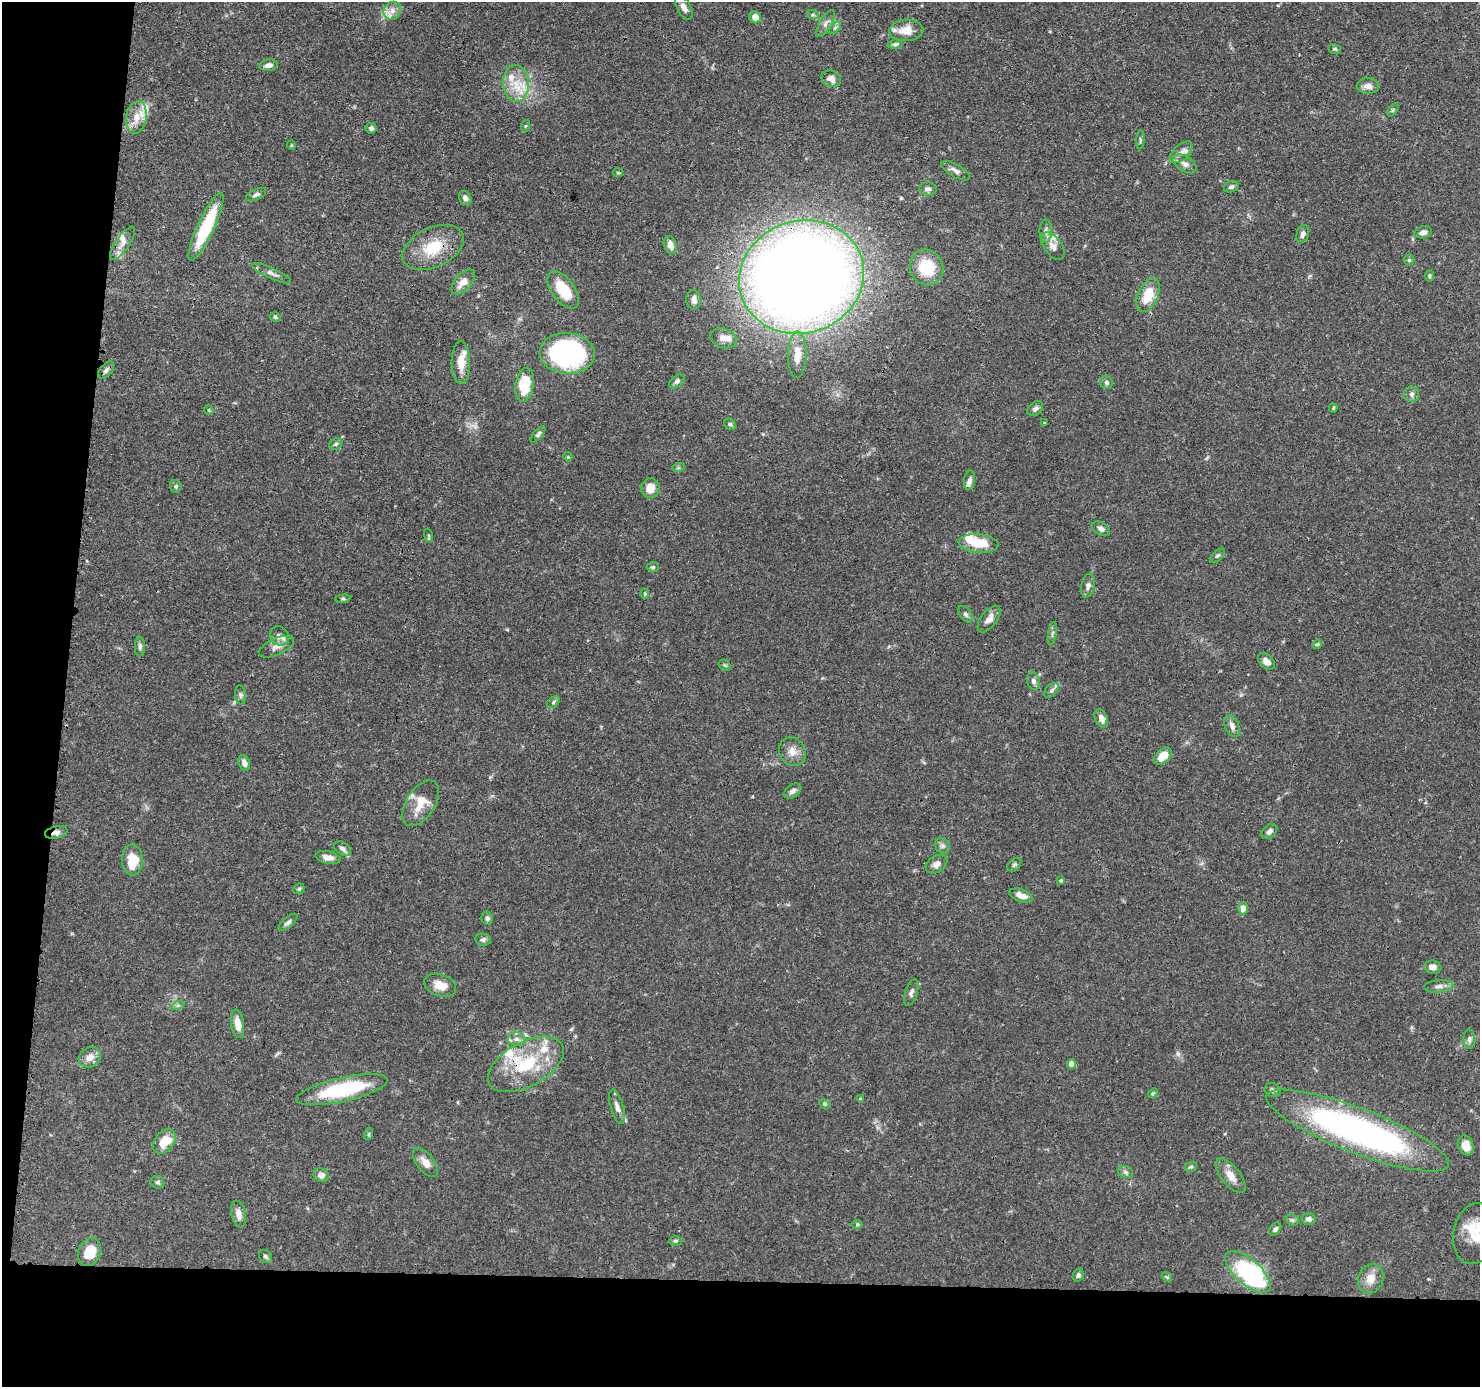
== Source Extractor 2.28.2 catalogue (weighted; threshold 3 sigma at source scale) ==
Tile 7 of 3 x 3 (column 1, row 3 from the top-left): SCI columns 7-1484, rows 105-1489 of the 4446 x 4459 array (HDU 1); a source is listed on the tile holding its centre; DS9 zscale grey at full resolution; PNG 1482 x 1389 px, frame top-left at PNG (2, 2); each listed source drawn as its Kron ellipse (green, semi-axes under 4 px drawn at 4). Shown black and unused: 12% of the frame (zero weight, under 3 of 4 exposures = <1% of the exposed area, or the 3 px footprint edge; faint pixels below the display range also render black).
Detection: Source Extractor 2.28.2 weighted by HDU 2 'WHT'; one run over the whole footprint, this tile lists its part. Background 0.0688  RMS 0.0033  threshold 0.015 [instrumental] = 3 sigma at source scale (4.5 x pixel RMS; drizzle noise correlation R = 1.50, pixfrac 1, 0.05/0.05 arcsec/px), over >= 5 px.
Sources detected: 166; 1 inside a brighter object's white glare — neither listed nor drawn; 16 inside a brighter listed object's ellipse — not listed separately; the other 149 listed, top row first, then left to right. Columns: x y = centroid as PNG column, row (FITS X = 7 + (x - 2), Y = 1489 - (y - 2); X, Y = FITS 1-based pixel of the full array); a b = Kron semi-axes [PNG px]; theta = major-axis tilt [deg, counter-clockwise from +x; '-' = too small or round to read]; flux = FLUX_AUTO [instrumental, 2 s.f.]
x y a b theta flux
684 7 13 6 -61 2
392 11 9 8 - 2.1
813 15 6 4 -19 0.55
755 17 6 5 - 2.9
825 24 15 6 59 1.5
835 28 7 4 45 0.62
906 30 17 11 3 5.1
895 44 7 4 8 0.65
1334 49 6 5 - 0.57
269 65 9 5 8 1.5
831 79 10 8 -22 2
516 83 18 13 -87 6.7
1368 86 11 7 -3 2
1393 110 7 4 54 0.51
136 117 16 10 80 4
525 126 6 4 71 0.4
371 128 5 5 - 0.95
1140 140 9 3 86 0.52
291 145 4 4 - 0.34
1181 152 14 7 42 2.1
1185 164 13 7 -34 1.9
956 171 16 6 -30 1.5
618 173 5 4 - 0.39
1231 187 7 5 19 0.92
928 189 9 6 -6 1.2
256 195 11 5 27 0.93
465 198 7 6 - 1.5
206 227 37 8 65 20
1046 231 11 6 89 1.3
1423 232 9 5 15 1.5
1303 234 9 6 77 1.5
123 243 20 7 55 2.4
670 245 9 6 -72 2.4
1053 246 15 8 -54 2.4
433 247 32 19 25 12
1409 260 5 5 - 0.54
927 268 18 16 -63 13
271 273 21 5 -24 1.6
1429 276 6 4 90 0.47
802 277 63 56 18 640
463 282 15 8 48 2.8
563 290 21 11 -54 11
1148 295 18 10 66 7.7
694 300 10 7 -82 2
275 317 5 4 - 0.57
723 338 14 9 -19 2.9
567 353 27 20 -4 62
797 355 23 9 89 5.1
461 363 21 9 -89 4.8
106 370 10 6 49 1
677 381 9 5 37 0.85
1106 383 6 6 - 0.8
525 384 17 9 80 12
1411 394 8 7 - 1.1
1333 408 4 4 - 0.37
1035 409 8 6 42 1.1
209 410 5 4 - 0.4
1044 423 4 3 - 0.3
730 424 6 5 - 0.67
538 434 10 4 49 0.75
336 444 7 5 21 0.59
568 457 5 4 - 0.32
678 468 6 4 17 0.44
969 480 10 5 84 1.2
176 486 6 5 - 0.61
650 488 10 9 - 3.7
1101 529 10 6 -31 1.2
428 535 7 4 -71 0.45
979 543 20 9 -5 8.5
1217 556 9 4 44 0.61
653 567 6 5 - 0.49
1088 586 12 6 80 1.3
645 594 5 4 - 0.51
343 599 7 4 7 0.46
966 614 9 5 -53 0.89
989 619 15 8 53 2.5
1052 634 12 3 80 0.72
279 636 10 9 - 1.6
1317 644 5 4 - 0.44
140 646 10 5 89 0.89
276 647 19 8 25 2.3
1266 661 10 6 -43 2.5
725 665 6 4 -31 0.52
1033 681 9 6 -80 1.3
1051 690 9 5 44 0.95
240 695 10 5 -84 0.84
553 702 7 4 38 0.58
1101 719 10 6 -67 2
1232 726 11 7 -68 1.6
792 751 15 12 -57 3.1
1163 756 10 6 45 4.7
244 763 8 5 -69 1.7
793 791 10 6 36 1.2
421 803 25 14 57 6.3
1269 832 9 6 42 1.1
56 833 11 6 12 1.5
942 846 8 7 - 1
343 849 9 6 -34 1.3
328 857 13 6 -11 2.2
132 860 16 10 -88 7.5
937 864 12 8 32 1.8
1014 865 8 5 40 0.66
1061 880 3 3 - 1
299 889 6 5 - 0.51
1021 895 12 6 -19 2.4
1243 908 6 5 - 2.8
487 918 6 5 - 0.91
288 922 11 5 40 1
483 939 8 6 -8 0.84
1433 967 8 6 -7 1.7
440 985 16 11 -20 4.2
1439 986 15 6 5 1.6
911 992 14 6 73 1.2
178 1005 7 4 19 0.62
238 1024 14 6 -82 4
516 1039 8 6 -2 1.4
1469 1039 9 5 -89 0.96
90 1057 11 9 29 2.8
526 1064 41 22 29 20
1071 1064 4 4 - 3.5
342 1090 47 12 12 28
1273 1090 8 6 -28 0.94
1153 1093 5 4 - 0.46
860 1099 4 3 - 0.3
824 1104 6 4 -44 0.49
617 1107 18 6 -74 2
1358 1131 97 22 -21 120
369 1134 6 4 71 0.43
164 1141 13 9 49 6.3
1466 1145 10 7 -71 4.3
425 1162 17 8 -52 2.8
1191 1167 6 4 19 0.57
1125 1172 8 6 -21 0.9
321 1175 8 6 -20 1.8
1231 1176 20 9 -51 3.6
158 1182 7 6 - 0.83
239 1214 13 7 -78 2.3
1309 1219 7 5 2 1.1
1292 1220 7 5 -22 0.65
857 1224 6 4 1 0.36
1275 1229 7 5 54 0.83
1475 1234 31 21 78 12
675 1241 6 5 - 0.58
90 1252 14 11 66 7.4
265 1256 7 6 - 0.75
1248 1272 28 12 -41 46
1078 1275 6 5 - 0.76
1167 1277 6 4 -34 0.41
1371 1279 15 12 70 3.8
Overlapping masked pixels (flux is a lower limit): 5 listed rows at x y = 802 277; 56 833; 526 1064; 1358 1131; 1475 1234
Isophote crosses this tile's border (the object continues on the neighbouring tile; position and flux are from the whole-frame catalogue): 2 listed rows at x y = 684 7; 1475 1234